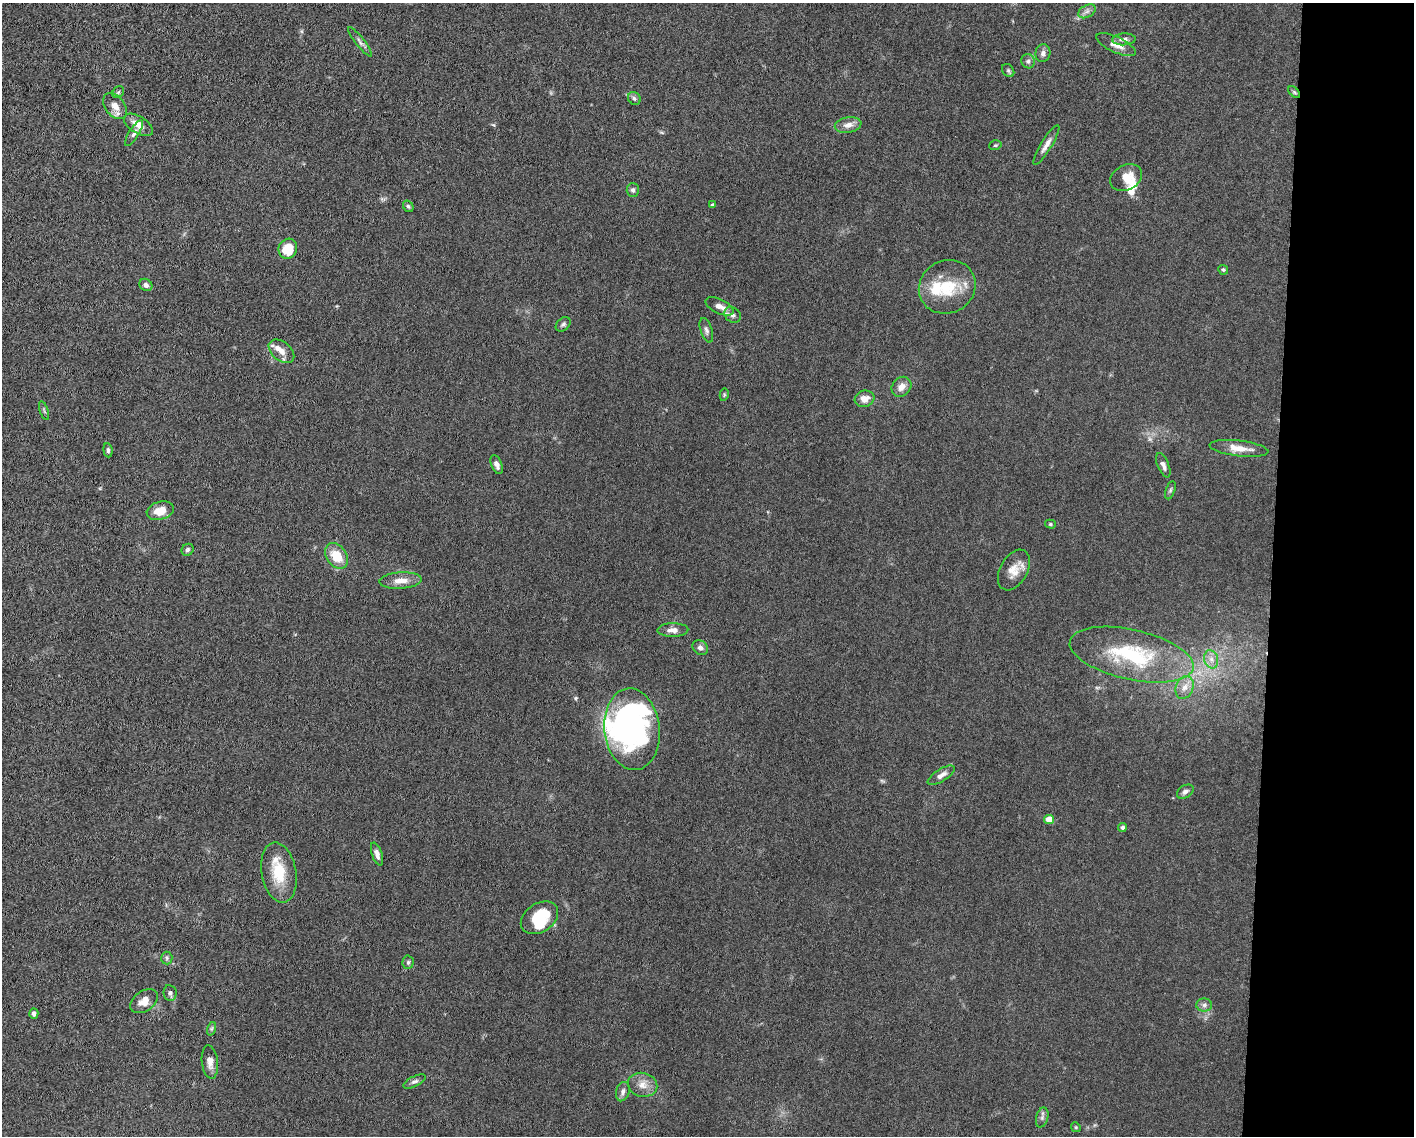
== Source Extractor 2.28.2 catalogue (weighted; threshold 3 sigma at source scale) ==
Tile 9 of 3 x 4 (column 3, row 3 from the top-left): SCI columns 3048-4459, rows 1141-2274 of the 4582 x 4551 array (HDU 1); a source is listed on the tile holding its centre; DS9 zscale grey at full resolution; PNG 1416 x 1138 px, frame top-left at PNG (2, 3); each listed source drawn as its Kron ellipse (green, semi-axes under 4 px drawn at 4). Shown black and unused: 10% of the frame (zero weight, under 5 of 10 exposures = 2% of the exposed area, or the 3 px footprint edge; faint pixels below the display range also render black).
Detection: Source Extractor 2.28.2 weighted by HDU 2 'WHT'; one run over the whole footprint, this tile lists its part. Background 0.0225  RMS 0.0022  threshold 0.00881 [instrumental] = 3 sigma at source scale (4.09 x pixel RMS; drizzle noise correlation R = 1.36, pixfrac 0.8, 0.05/0.05 arcsec/px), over >= 5 px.
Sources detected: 79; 4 inside a brighter object's white glare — neither listed nor drawn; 5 inside a brighter listed object's ellipse — not listed separately; the other 70 listed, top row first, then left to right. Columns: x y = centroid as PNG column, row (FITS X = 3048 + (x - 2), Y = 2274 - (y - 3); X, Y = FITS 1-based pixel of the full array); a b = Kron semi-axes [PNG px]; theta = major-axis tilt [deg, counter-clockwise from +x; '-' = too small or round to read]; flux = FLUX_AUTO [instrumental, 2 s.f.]
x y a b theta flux
1087 11 9 6 30 0.73
1124 39 12 6 4 0.82
360 42 18 4 -52 0.74
1116 45 21 8 -25 2
1043 53 9 7 78 0.78
1028 61 7 6 - 0.64
1008 70 7 5 -55 0.39
118 92 6 5 - 0.34
1294 92 7 4 -45 0.34
634 98 7 6 - 0.47
115 106 15 9 -52 1.9
138 125 16 8 -31 2
848 125 13 7 11 1.4
134 133 15 5 58 0.69
995 145 6 4 19 0.31
1046 145 23 5 59 1.4
1126 178 17 12 27 2.8
633 190 7 6 - 0.58
713 205 4 4 - 0.37
408 206 6 5 - 0.34
288 249 10 9 - 5
1223 270 5 5 - 0.34
146 285 7 5 -38 0.68
947 287 29 26 28 8.3
720 306 15 7 -25 1.6
732 315 9 7 -41 0.7
563 324 8 6 41 0.5
706 330 13 5 -73 0.71
281 351 14 9 -39 1.9
901 387 11 9 47 1.5
724 395 6 4 80 0.26
865 399 10 8 17 1.7
44 411 10 3 -71 0.31
1239 448 29 7 -7 2.9
108 450 7 4 -84 0.42
497 465 10 5 -67 0.91
1163 465 13 5 -68 0.9
1170 490 9 4 71 0.43
160 511 14 9 15 2.7
1050 524 5 4 - 0.29
188 550 6 5 - 0.43
336 556 14 10 -54 4.6
1014 570 22 13 60 2.8
401 581 21 8 4 2.3
673 630 15 7 1 1.3
700 648 8 7 - 0.85
1132 655 63 25 -13 19
1211 659 9 7 -75 1.1
1185 687 12 8 68 1.6
632 729 41 27 -83 39
941 775 15 6 31 1.1
1185 792 9 6 32 0.67
1049 819 5 4 - 3.5
1122 827 4 4 - 0.43
377 854 12 5 -71 1
279 872 30 17 -80 6.4
539 918 20 14 33 7.3
167 958 6 5 - 0.45
408 962 7 5 87 0.39
170 993 8 6 -82 0.63
144 1001 15 10 35 2
1204 1005 8 6 1 0.63
34 1014 5 4 - 0.6
211 1029 7 4 71 0.36
210 1062 17 8 -83 1.6
415 1081 12 5 26 0.63
642 1085 15 12 -14 2
623 1092 10 6 73 0.8
1042 1117 10 6 75 0.59
1076 1127 5 4 - 0.24